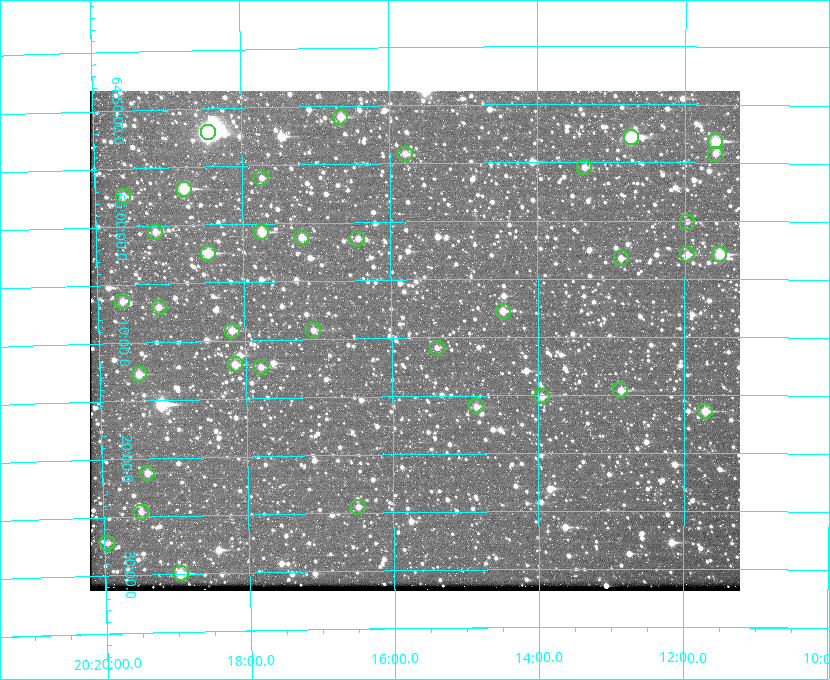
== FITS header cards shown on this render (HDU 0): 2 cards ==
NAXIS1  =                  650 / Width of table row in bytes
NAXIS2  =                  500 / Number of rows in table

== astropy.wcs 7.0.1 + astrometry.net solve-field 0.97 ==
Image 650 x 500 px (HDU 0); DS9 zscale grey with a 90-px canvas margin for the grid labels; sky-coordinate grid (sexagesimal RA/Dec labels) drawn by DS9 from the SOLVED WCS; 37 Tycho-2 reference stars matched to detected sources circled (green)
Header WCS: none
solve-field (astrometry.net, Tycho-2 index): SOLVED blind (the file carries no WCS)
Solved WCS: RA---TAN-SIP/DEC--TAN-SIP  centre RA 20:15:41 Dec +65:10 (303.92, +65.17 deg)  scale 5.16 arcsec/px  FOV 56.0' x 43.0'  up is -179 deg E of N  parity flipped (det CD > 0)
(file carries no celestial WCS; the grid is the blind solution)
Tycho-2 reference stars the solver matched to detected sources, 37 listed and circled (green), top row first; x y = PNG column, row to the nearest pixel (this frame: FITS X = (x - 90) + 1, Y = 500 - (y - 91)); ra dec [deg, ICRS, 3 dp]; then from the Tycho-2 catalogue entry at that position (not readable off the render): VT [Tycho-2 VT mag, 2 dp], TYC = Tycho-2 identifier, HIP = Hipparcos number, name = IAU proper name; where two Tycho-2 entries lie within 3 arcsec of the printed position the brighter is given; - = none
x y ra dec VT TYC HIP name
340 117 304.164 +64.849 10.65 4240-315-1 - -
208 132 304.612 +64.868 7.89 4241-1703-1 100101 -
631 137 303.184 +64.880 9.02 4240-488-1 - -
715 141 302.897 +64.886 9.40 4240-717-1 - -
405 154 303.948 +64.903 11.68 4240-549-1 - -
715 154 302.899 +64.904 11.91 4240-435-1 - -
584 167 303.341 +64.923 11.58 4240-148-1 - -
261 178 304.434 +64.934 11.97 4241-1827-1 - -
184 189 304.698 +64.948 10.27 4241-1684-1 - -
123 196 304.904 +64.956 11.57 4241-1578-1 - -
687 222 302.992 +65.001 11.85 4240-479-1 - -
155 232 304.798 +65.009 11.15 4241-1628-1 - -
261 232 304.437 +65.012 10.41 4241-1775-1 - -
301 237 304.302 +65.021 11.64 4241-1611-1 - -
357 239 304.112 +65.024 12.29 4240-364-1 - -
208 253 304.620 +65.041 10.25 4241-1573-1 - -
687 254 302.992 +65.048 11.44 4240-88-1 - -
719 254 302.882 +65.048 10.25 4240-98-1 - -
621 258 303.217 +65.054 11.98 4240-166-1 - -
122 301 304.916 +65.107 11.17 4241-1518-1 - -
159 307 304.793 +65.117 11.79 4241-1700-1 - -
503 311 303.620 +65.129 11.18 4240-34-1 - -
313 330 304.266 +65.154 11.64 4240-724-1 - -
232 331 304.544 +65.153 12.05 4241-1582-1 - -
437 348 303.846 +65.181 11.99 4240-1077-1 - -
235 364 304.537 +65.201 11.44 4241-1860-1 - -
261 367 304.448 +65.206 12.12 4241-1643-1 - -
139 374 304.866 +65.212 12.00 4241-1293-1 - -
620 390 303.217 +65.244 11.17 4240-236-1 - -
542 396 303.488 +65.252 12.13 4240-1343-1 - -
476 406 303.713 +65.266 11.45 4240-564-1 - -
705 411 302.928 +65.273 10.74 4240-760-1 - -
147 473 304.845 +65.354 11.82 4241-1491-1 - -
358 507 304.121 +65.408 11.90 4240-305-1 - -
141 512 304.869 +65.410 11.95 4241-1394-1 - -
107 543 304.989 +65.453 12.36 4241-1256-1 - -
181 573 304.739 +65.499 10.16 4241-1715-1 - -